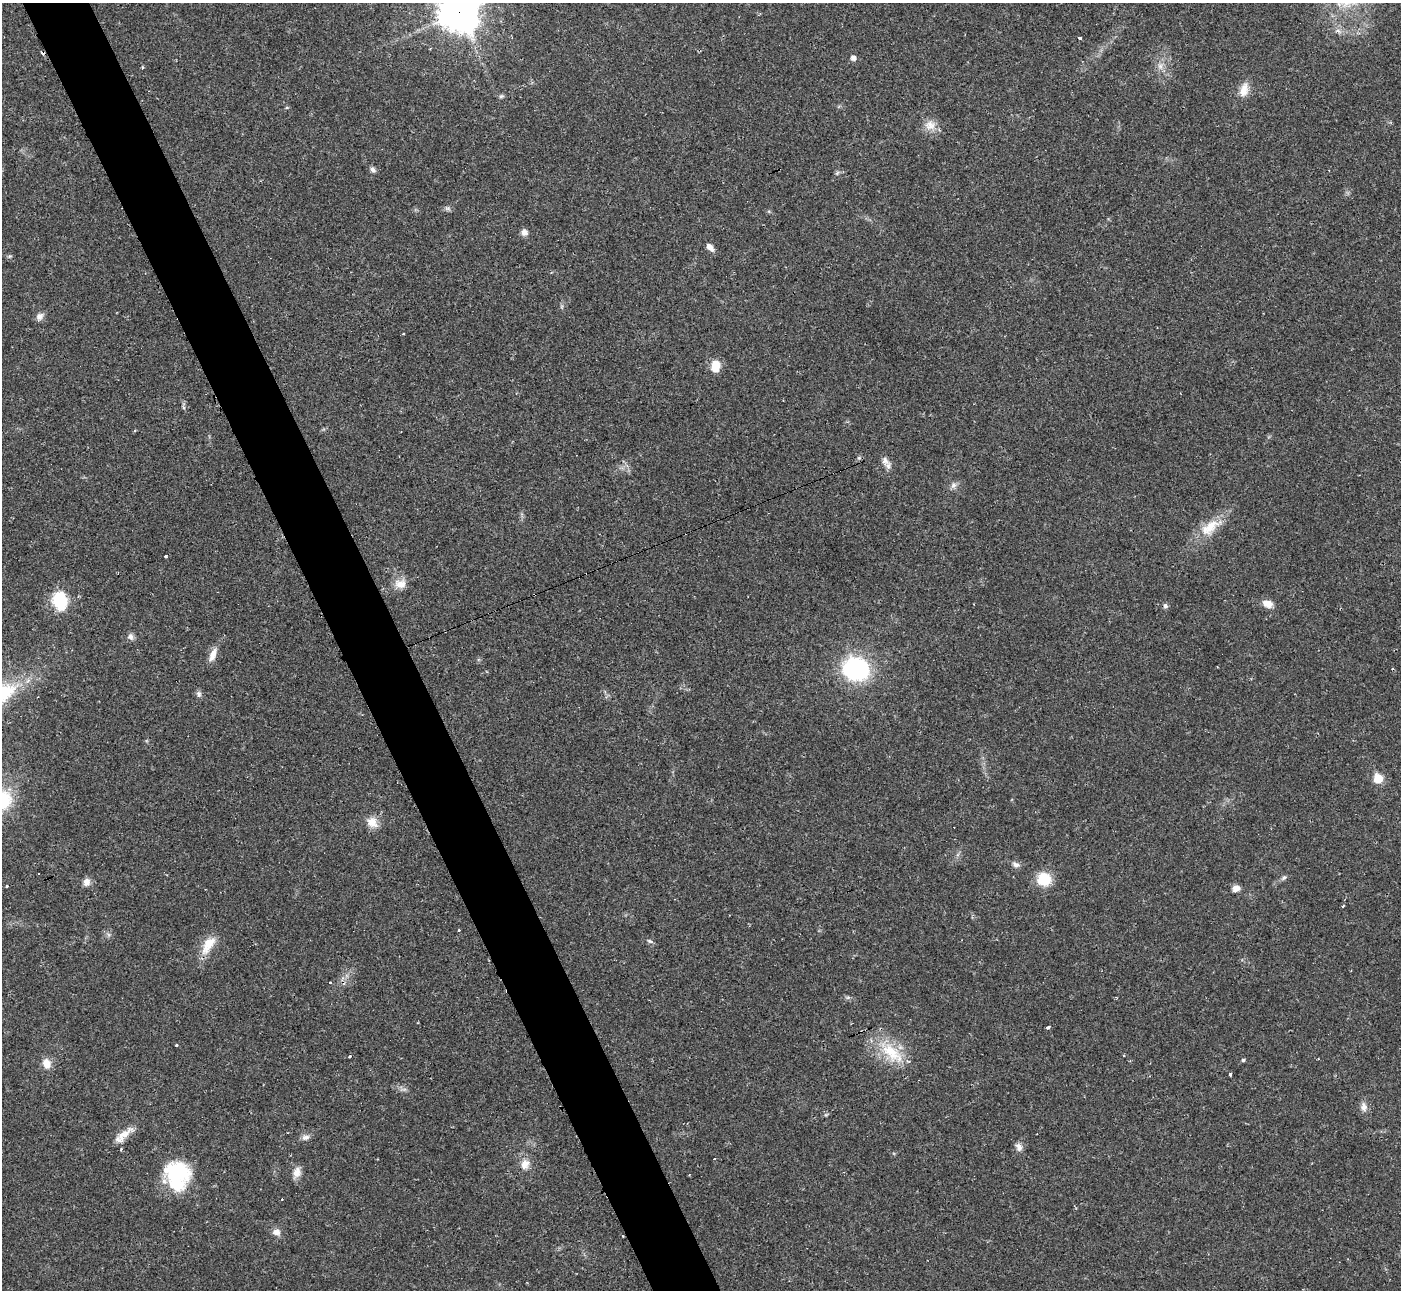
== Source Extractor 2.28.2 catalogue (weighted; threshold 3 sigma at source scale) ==
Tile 11 of 4 x 4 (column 3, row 3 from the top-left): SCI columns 2806-4204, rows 1441-2728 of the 5604 x 5592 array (HDU 1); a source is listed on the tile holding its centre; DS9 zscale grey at full resolution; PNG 1403 x 1292 px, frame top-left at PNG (2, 3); no overlay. Shown black and unused: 5% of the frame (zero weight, under 2 of 3 exposures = <1% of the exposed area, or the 3 px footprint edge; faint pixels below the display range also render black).
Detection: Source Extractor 2.28.2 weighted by HDU 2 'WHT'; one run over the whole footprint, this tile lists its part. Background 0.0258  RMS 0.0039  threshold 0.0177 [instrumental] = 3 sigma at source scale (4.5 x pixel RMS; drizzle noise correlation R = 1.50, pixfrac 1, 0.05/0.05 arcsec/px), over >= 5 px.
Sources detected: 70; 1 inside a brighter object's white glare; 9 cosmic-ray / hot-pixel residue — not listed; the other 60 listed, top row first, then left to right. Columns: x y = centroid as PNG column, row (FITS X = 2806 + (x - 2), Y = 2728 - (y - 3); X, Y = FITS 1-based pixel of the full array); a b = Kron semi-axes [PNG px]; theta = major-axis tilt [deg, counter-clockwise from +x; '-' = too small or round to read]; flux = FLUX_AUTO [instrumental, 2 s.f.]
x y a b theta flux
459 12 16 12 -64 840
1079 38 3 3 - 1.8
853 58 5 5 - 1.8
1160 66 7 7 - 1.6
1244 90 20 11 75 4.4
501 96 6 5 - 0.64
930 125 14 14 - 4
373 170 8 6 -49 1.2
837 173 7 4 45 0.65
448 208 7 5 -1 0.91
524 232 9 8 - 1.7
710 247 11 6 -47 2
10 256 6 4 18 0.51
40 316 10 8 49 1.9
404 333 3 3 - 0.59
715 366 12 9 78 6.3
183 407 6 4 -71 0.59
134 430 4 3 - 0.51
859 458 6 5 - 0.59
885 460 13 7 -50 2.2
953 485 9 7 53 1.5
1210 527 32 15 42 9.9
165 556 3 3 - 3.1
400 584 17 12 -2 4.1
535 594 3 2 - 0.48
60 601 20 15 -76 15
1268 604 12 8 -16 3.6
1165 606 6 6 - 0.94
130 637 9 7 -53 1.5
212 655 18 7 69 3.5
856 669 17 15 -18 62
199 694 9 7 -80 1.1
1378 779 6 5 - 12
372 822 15 12 -56 4.2
1016 865 11 7 -30 1.6
38 874 2 2 - 0.48
1284 878 9 5 37 0.97
1044 879 16 15 - 9.7
86 882 10 8 76 2.3
7 886 3 3 - 1
1236 888 8 7 - 2.5
459 930 3 3 - 0.66
650 941 8 5 -26 0.84
208 945 29 12 57 7.1
1048 1027 4 3 - 2.1
176 1045 3 3 - 3
891 1052 36 19 -41 16
350 1056 3 3 - 0.69
1243 1060 4 4 - 0.56
46 1064 11 9 -79 4.2
1230 1074 3 3 - 6.6
1364 1107 12 9 -84 2.3
123 1135 29 9 42 5
305 1137 11 7 11 1.7
1019 1147 11 8 -77 2
121 1149 4 2 - 0.38
525 1164 14 11 74 3.6
297 1172 13 10 74 3.1
178 1173 30 27 -25 27
276 1232 10 8 -7 2.2
Overlapping masked pixels (flux is a lower limit): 2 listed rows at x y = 459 12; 535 594
Isophote crosses this tile's border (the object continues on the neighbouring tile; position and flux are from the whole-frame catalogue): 1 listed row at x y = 459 12